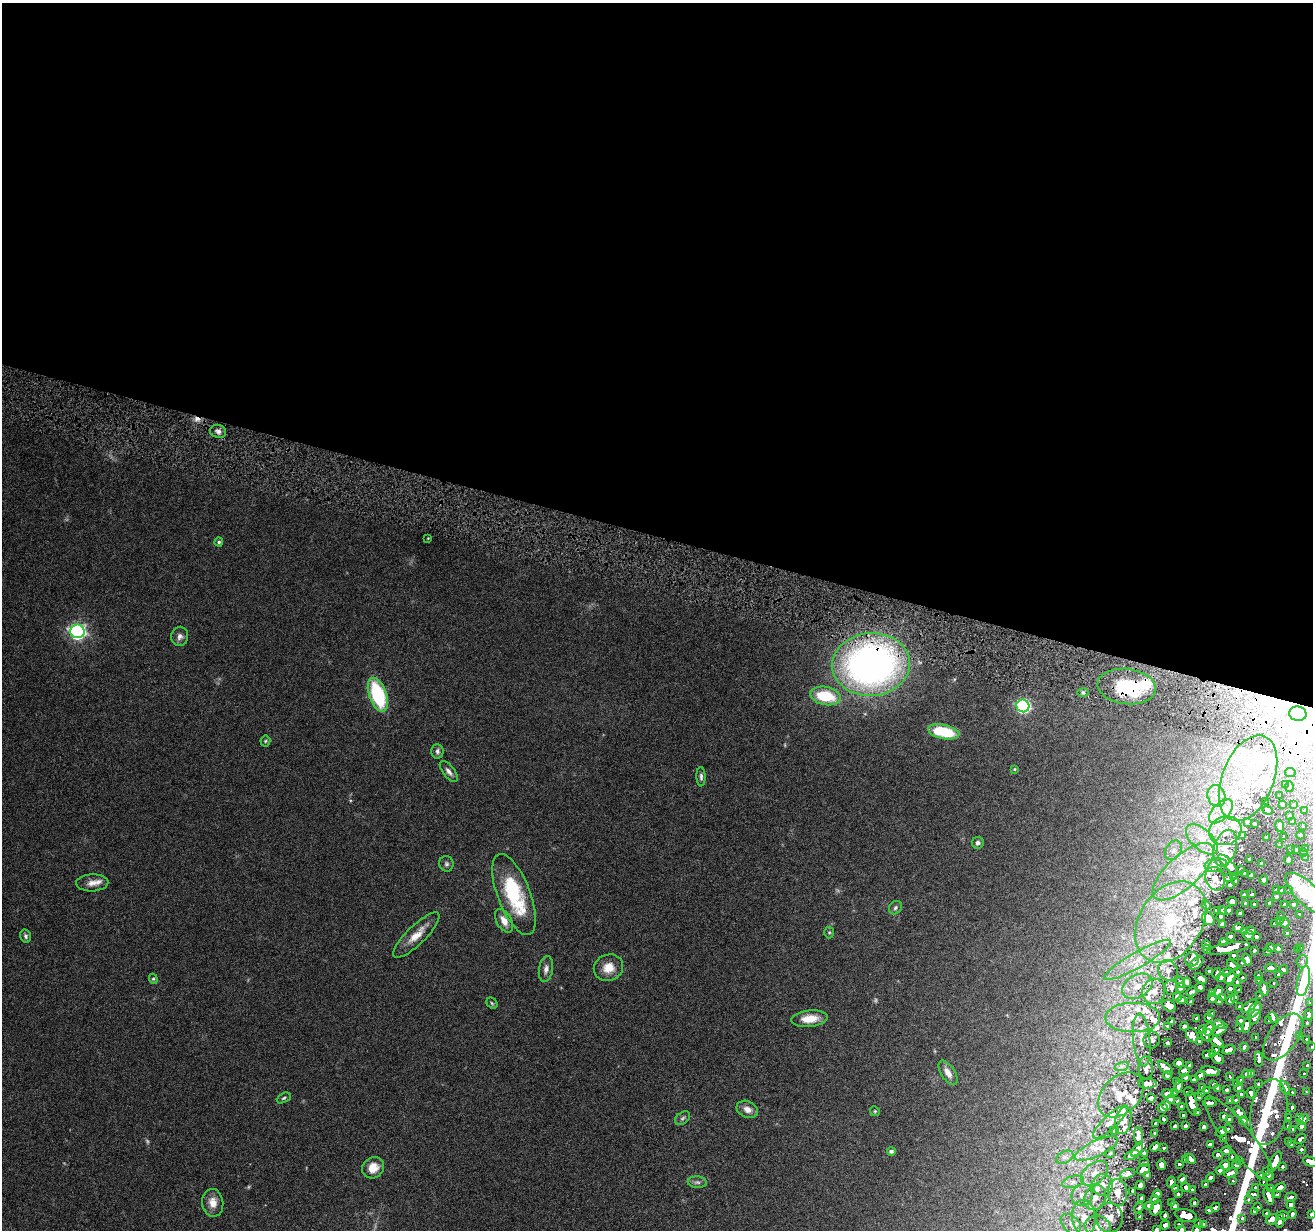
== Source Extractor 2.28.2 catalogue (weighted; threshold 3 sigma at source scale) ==
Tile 3 of 4 x 4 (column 3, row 1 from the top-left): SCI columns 2624-3934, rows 3941-5168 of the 5244 x 5297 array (HDU 1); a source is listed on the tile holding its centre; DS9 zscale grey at full resolution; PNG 1315 x 1232 px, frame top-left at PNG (2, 3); each listed source drawn as its Kron ellipse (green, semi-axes under 4 px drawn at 4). Shown black and unused: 44% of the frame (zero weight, under 4 of 8 exposures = <1% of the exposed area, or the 3 px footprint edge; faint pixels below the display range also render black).
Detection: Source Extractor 2.28.2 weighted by HDU 2 'WHT'; one run over the whole footprint, this tile lists its part. Background 0.0595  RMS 0.0042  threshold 0.0172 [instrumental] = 3 sigma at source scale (4.09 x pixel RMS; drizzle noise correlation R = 1.36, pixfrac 0.8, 0.05/0.05 arcsec/px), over >= 5 px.
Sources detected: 483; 4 too faint to see at this stretch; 6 inside a brighter object's white glare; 4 cosmic-ray / hot-pixel residue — neither listed nor drawn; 74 inside a brighter listed object's ellipse — not listed separately; the other 395 listed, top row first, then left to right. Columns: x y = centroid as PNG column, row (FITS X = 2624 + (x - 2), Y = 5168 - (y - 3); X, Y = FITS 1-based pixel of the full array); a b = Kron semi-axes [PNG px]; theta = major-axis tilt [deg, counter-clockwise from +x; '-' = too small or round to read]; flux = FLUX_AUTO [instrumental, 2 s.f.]
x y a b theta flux
218 431 8 6 -16 1.6
428 538 3 2 - 0.25
219 542 4 4 - 0.7
77 631 7 7 - 120
180 636 9 8 - 1.9
871 664 39 31 4 190
1127 686 29 17 -7 21
1083 692 6 4 -1 0.58
378 695 18 8 -70 33
825 696 15 9 -12 16
1023 706 6 6 - 67
1298 714 8 7 - 2.6
944 732 16 7 -12 17
265 741 5 5 - 0.58
437 751 7 6 - 1.2
1014 769 3 3 - 0.39
449 771 12 6 -53 1.8
1290 773 5 4 - 1.4
701 777 9 4 -89 1.1
1248 778 45 26 68 30
1285 784 4 4 - 1.3
1289 787 5 4 - 2.4
1216 796 11 9 -70 3.7
1280 796 3 3 - 0.66
1266 801 3 3 - 0.52
1283 804 4 3 - 0.99
1293 805 4 3 - 1.1
1267 810 5 4 - 1.1
1305 810 4 3 - 1.1
1221 811 15 8 45 4.8
1289 816 3 3 - 0.67
1247 822 4 3 - 0.71
1292 822 3 3 - 1.3
1255 824 3 3 - 0.45
1280 826 6 4 -80 2.9
1303 827 3 3 - 1
1225 831 16 14 17 7.8
1300 835 4 4 - 3.4
1242 836 4 3 - 0.54
1267 837 3 3 - 1.2
1284 837 4 3 - 0.94
1202 839 19 10 -43 6.7
978 843 6 6 - 1.3
1279 845 3 3 - 0.68
1225 848 19 11 73 4.2
1306 849 4 3 - 2.2
1174 850 10 7 59 2.2
1291 850 3 3 - 1
1296 850 4 3 - 2.1
1303 852 3 3 - 1.4
1306 857 4 3 - 2.4
1250 859 3 3 - 0.59
1289 860 4 4 - 3.6
446 864 8 7 - 1
1262 864 4 3 - 0.81
1216 865 11 7 8 2
1229 865 14 4 -47 3.4
1241 869 3 3 - 0.5
1183 872 39 16 42 19
1245 874 3 3 - 0.6
1251 876 4 3 - 1.3
1233 877 4 3 - 0.86
1229 878 4 3 - 0.72
1215 879 12 9 -71 2.7
1264 880 4 4 - 3
1236 881 3 3 - 0.53
92 883 16 8 3 3
1230 885 4 3 - 0.88
1289 889 3 3 - 0.63
1276 890 4 4 - 2.2
1281 890 3 3 - 1.1
514 894 43 16 -69 31
1252 894 3 2 - 0.48
1307 894 28 11 -44 15
1244 895 4 3 - 0.94
1276 896 4 3 - 2.1
1232 901 5 4 - 1.7
1269 903 4 3 - 2.2
1245 904 4 3 - 1.3
1254 904 3 3 - 0.53
1284 904 3 3 - 0.82
1294 904 4 3 - 3.9
1206 905 5 4 - 0.96
895 908 7 6 - 0.88
1217 910 4 3 - 0.88
1228 910 3 2 - 0.51
1222 911 4 4 - 1.1
1240 913 4 3 - 1.1
1300 914 4 3 - 2.2
1221 916 3 3 - 0.55
1280 916 3 3 - 0.82
1208 919 7 5 -52 2.3
1279 920 3 3 - 1.6
504 921 13 7 -60 3.7
1171 922 44 31 57 48
1274 923 3 2 - 0.77
1285 923 5 4 - 5.8
1222 924 3 3 - 0.74
1238 928 5 4 - 1.7
1251 930 5 4 - 2.8
1244 931 4 4 - 2.1
829 933 6 5 - 0.53
1287 933 4 3 - 2.5
416 935 31 9 44 6.2
1248 935 5 4 - 3.9
26 936 7 5 -75 0.9
1230 936 4 3 - 0.66
1256 937 3 3 - 1.1
1223 942 4 4 - 1.6
1206 944 4 4 - 1.1
1229 948 22 5 10 11
1271 948 4 4 - 4.4
1278 948 4 4 - 4.2
1301 948 3 3 - 2.5
1207 949 4 4 - 1.1
1254 950 3 3 - 0.99
1298 950 3 3 - 1.5
1267 951 3 3 - 0.68
1234 955 3 3 - 1
1192 959 7 6 - 1.3
1138 960 38 7 30 9.1
1247 960 6 4 -66 3.7
1302 961 6 5 - 1.3
1242 962 3 3 - 0.57
1196 963 8 5 41 1.9
1232 965 6 4 -43 3.2
608 968 15 13 20 5.5
1271 968 6 4 -5 6.8
546 969 13 7 80 1.9
1283 969 4 3 - 4
1168 970 11 9 -51 2.5
1210 971 4 3 - 1
1238 972 3 3 - 0.9
1217 973 5 3 - 0.92
1226 973 3 3 - 0.8
1279 974 3 3 - 1.5
1258 976 4 3 - 2.3
1221 977 5 4 - 1.9
1242 977 3 3 - 0.62
1230 978 6 5 - 4.4
153 979 5 4 - 0.49
1201 979 7 4 -31 1.7
1259 981 4 3 - 1.3
1303 981 15 6 78 38
1180 982 6 4 -78 0.74
1187 982 5 3 - 0.85
1237 982 3 3 - 0.78
1274 983 3 2 - 0.73
1137 986 16 11 31 5.9
1171 987 7 6 - 1.2
1200 987 4 4 - 1.2
1180 988 5 4 - 0.83
1230 989 4 3 - 1.6
1264 989 7 4 -77 6.9
1238 990 3 3 - 0.68
1154 991 13 11 71 4.2
1218 991 5 3 - 1.9
1192 992 5 3 - 0.85
1212 993 4 3 - 1
1260 996 4 3 - 2.2
1177 997 4 4 - 0.96
1235 997 3 3 - 0.7
1212 998 5 4 - 1.5
1222 998 4 3 - 0.8
1181 1000 4 4 - 1.1
1230 1000 5 4 - 3.1
1191 1002 3 3 - 0.63
1219 1002 4 3 - 1.4
492 1003 6 5 - 0.56
1310 1003 3 3 - 1.4
1169 1006 7 5 -32 1.9
1249 1006 9 4 39 8.2
1239 1007 3 3 - 0.98
1254 1010 9 5 52 3.7
1211 1014 3 3 - 0.63
1309 1015 5 3 - 9.3
1133 1017 27 14 1 11
1209 1017 4 3 - 1.1
1255 1017 8 4 60 5.9
1197 1018 3 3 - 0.66
1273 1018 6 3 -65 6.6
809 1019 18 8 5 6
1241 1021 4 3 - 1.6
1269 1021 3 3 - 1.8
1172 1022 3 3 - 0.57
1307 1023 4 3 - 4.3
1219 1024 6 4 -28 2.6
1246 1025 7 3 77 4.5
1168 1026 4 3 - 0.49
1184 1026 4 3 - 0.81
1240 1028 3 3 - 0.68
1202 1029 4 3 - 0.83
1208 1029 6 5 - 3.8
1220 1030 8 3 37 3.2
1192 1035 8 5 -58 2.7
1208 1035 6 6 - 3.9
1300 1036 3 3 - 2.8
1256 1037 3 3 - 1.5
1283 1037 27 14 54 33
1306 1039 3 3 - 1.1
1142 1040 26 8 -84 5.5
1152 1040 8 8 - 1.3
1200 1041 3 3 - 0.91
1216 1041 9 4 -40 4.6
1167 1043 3 3 - 0.62
1244 1047 4 3 - 3.1
1312 1047 3 2 - 0.83
1216 1050 3 3 - 0.71
1229 1050 7 4 14 3.7
1213 1054 3 3 - 1.2
1207 1055 4 3 - 1.2
1218 1058 6 4 -31 4
1259 1059 7 4 -88 5.9
1179 1063 5 4 - 1.6
1307 1065 3 3 - 0.95
1122 1066 7 4 18 0.94
1190 1066 4 3 - 1.1
1146 1068 11 7 -89 2.1
1165 1068 9 4 -42 2.3
1184 1071 5 5 - 2.4
1210 1071 9 4 -12 6.2
948 1073 14 6 -57 3
1304 1073 3 2 - 0.63
1247 1074 5 4 - 4.6
1252 1074 4 4 - 3.9
1168 1075 4 4 - 1.3
1200 1075 5 3 - 1.6
1230 1077 4 3 - 0.67
1186 1078 4 3 - 0.65
1194 1080 4 3 - 0.97
1240 1080 3 3 - 0.76
1176 1082 4 3 - 0.98
1147 1084 9 5 -1 1.5
1214 1084 3 3 - 1.2
1236 1084 3 3 - 1.4
1258 1084 3 3 - 1.3
1179 1086 6 3 75 1.5
1202 1087 3 3 - 0.92
1218 1088 3 3 - 1.2
1239 1088 4 3 - 3.1
1285 1088 7 3 -63 11
1226 1090 3 3 - 1.1
1206 1091 3 3 - 1
1306 1091 3 2 - 0.35
1188 1092 4 2 - 0.56
1292 1092 3 3 - 1.1
1174 1093 3 3 - 0.48
1251 1093 5 4 - 5.8
1168 1094 6 4 -10 1.3
1202 1094 4 3 - 0.98
1241 1094 3 3 - 1.5
1121 1095 26 18 44 7.6
1199 1097 4 3 - 0.94
284 1098 7 4 27 0.72
1151 1098 4 4 - 0.9
1171 1099 4 4 - 0.87
1231 1100 4 4 - 2.4
1236 1100 4 3 - 1
1178 1101 4 3 - 0.89
1192 1103 11 5 -80 7.1
1210 1103 6 3 2 2.9
1166 1105 5 4 - 1.3
1181 1106 3 3 - 0.7
1163 1108 5 4 - 1.3
1292 1108 4 3 - 3.4
747 1109 11 8 -24 2.9
875 1111 5 4 - 0.46
1269 1112 33 18 80 64
1198 1113 3 3 - 0.78
1240 1113 7 4 -47 6.6
1183 1115 3 3 - 0.65
1224 1116 4 3 - 1.7
1299 1117 4 3 - 1.5
682 1118 8 5 40 0.99
1288 1118 4 3 - 1.9
1164 1119 3 2 - 0.53
1123 1120 14 8 76 2.5
1229 1120 4 4 - 2.4
1243 1120 4 4 - 4.3
1303 1120 6 3 44 3.3
1110 1122 23 7 43 2.7
1156 1124 3 3 - 0.6
1175 1126 4 3 - 1.1
1185 1126 4 3 - 0.92
1288 1126 3 3 - 1.1
1302 1126 4 3 - 3
1204 1127 4 3 - 1.2
1228 1129 4 3 - 0.85
1293 1129 3 3 - 1.6
1114 1130 5 3 - 0.53
1221 1132 6 4 22 3.8
1155 1133 3 3 - 0.53
1138 1136 8 4 -86 1.6
1224 1138 4 3 - 1.5
1239 1139 53 13 -52 35
1300 1139 6 3 41 2
1289 1141 3 3 - 0.89
1210 1145 4 4 - 3.6
1291 1145 4 3 - 1.5
1155 1147 5 4 - 1.6
1164 1148 3 2 - 0.45
1096 1149 23 7 25 5.1
1301 1149 3 3 - 1.2
1137 1150 8 4 51 1.9
891 1151 4 4 - 1.1
1226 1151 5 4 - 3.7
1110 1153 5 4 - 0.47
1144 1153 3 3 - 0.67
1132 1155 8 4 21 1.9
1218 1155 5 3 - 1.8
1232 1156 3 3 - 0.85
1065 1157 9 6 30 1.7
1190 1159 6 4 -42 3.7
1186 1160 3 3 - 0.84
1239 1161 3 3 - 1.2
1275 1162 11 5 64 11
1310 1162 8 4 -22 7.5
1144 1163 5 2 - 0.45
1179 1164 3 3 - 0.82
1236 1164 5 4 - 4.4
1161 1165 5 4 - 1.7
1225 1165 5 4 - 5.6
1283 1167 3 3 - 1.3
373 1168 11 10 - 5.2
1144 1169 7 5 24 1.9
1220 1170 4 3 - 2.8
1266 1172 4 3 - 1.6
1094 1173 15 10 39 4.2
1231 1173 7 3 19 5.1
1127 1174 7 4 19 1.3
1147 1175 3 3 - 0.68
1261 1175 3 3 - 1.3
1269 1175 4 3 - 4.3
1211 1178 4 3 - 2.8
1182 1179 4 3 - 1.6
1233 1181 3 3 - 0.96
697 1182 9 5 -4 1.1
1073 1182 11 5 16 1.7
1171 1182 6 3 86 1.7
1263 1182 3 2 - 0.63
1205 1184 3 3 - 0.8
1103 1185 11 10 - 2.8
1140 1185 4 4 - 1.2
1186 1187 4 3 - 2
1255 1187 3 3 - 1.3
1280 1187 6 4 31 7.4
1175 1189 4 3 - 1
1270 1189 4 3 - 1.5
1192 1190 3 3 - 0.88
1133 1191 3 3 - 0.51
1117 1193 13 9 -85 3.9
1157 1194 4 4 - 1.3
1178 1194 3 3 - 0.71
1253 1194 6 3 -8 1.9
1082 1195 11 10 - 3.1
1277 1195 4 3 - 1.8
1269 1196 9 4 -72 7.4
1291 1197 6 3 16 2.5
1095 1198 13 10 60 3.3
1142 1198 4 3 - 0.89
1248 1199 4 3 - 1.4
1155 1200 4 4 - 1.3
213 1203 14 10 -82 4.3
1171 1203 4 3 - 0.73
1194 1203 4 3 - 1
1291 1205 4 4 - 3.2
1149 1206 4 4 - 1.2
1175 1206 4 4 - 1.2
1215 1207 4 3 - 2
1258 1207 3 2 - 1.2
1139 1208 5 3 - 0.54
1156 1208 8 5 66 3.8
1209 1210 4 3 - 1.8
1254 1211 3 3 - 1.3
1267 1213 4 3 - 1.6
1292 1214 5 3 - 1.9
1311 1214 3 3 - 0.73
1165 1215 4 3 - 0.76
1186 1215 11 6 -14 9.7
1283 1215 6 3 -1 2.9
1140 1217 3 3 - 0.66
1084 1218 17 12 -84 6.1
1109 1218 15 13 -76 4.1
1242 1218 4 3 - 1.5
1272 1219 6 5 - 8
1280 1221 7 4 78 2.8
1199 1223 4 3 - 1.3
1071 1224 12 8 -44 2.7
1179 1224 3 3 - 0.6
1203 1224 4 3 - 1.4
1165 1225 5 3 - 1.8
1098 1227 13 10 -20 3.8
1182 1229 3 3 - 0.73
1156 1230 4 3 - 0.73
1196 1230 3 3 - 0.99
Overlapping masked pixels (flux is a lower limit): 3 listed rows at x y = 871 664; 1127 686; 1283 1037
Isophote crosses this tile's border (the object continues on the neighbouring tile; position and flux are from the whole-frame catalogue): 6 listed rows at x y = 1307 894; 1312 1047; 1310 1162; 1182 1229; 1156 1230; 1196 1230